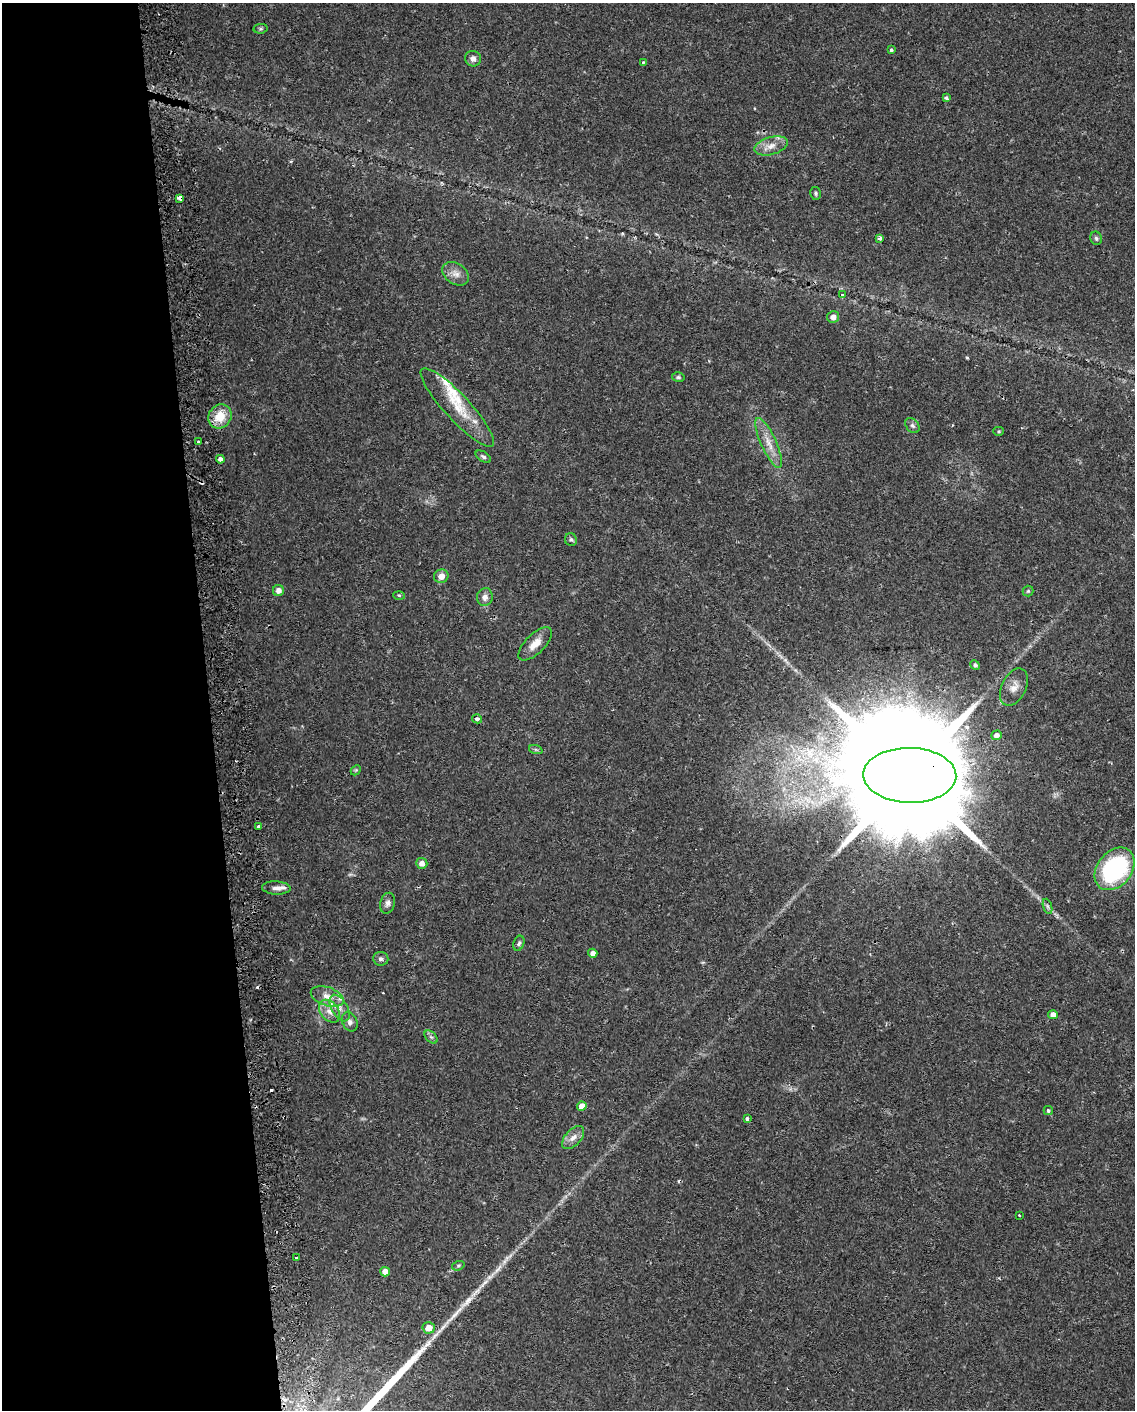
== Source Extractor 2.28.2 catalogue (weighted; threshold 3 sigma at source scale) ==
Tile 5 of 4 x 3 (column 1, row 2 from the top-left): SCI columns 43-1175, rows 1513-2920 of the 4619 x 4393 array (HDU 1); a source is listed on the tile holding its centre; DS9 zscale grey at full resolution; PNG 1137 x 1412 px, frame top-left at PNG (2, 3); each listed source drawn as its Kron ellipse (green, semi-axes under 4 px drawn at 4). Shown black and unused: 18% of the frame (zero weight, under 2 of 3 exposures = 5% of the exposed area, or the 3 px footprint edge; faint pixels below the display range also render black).
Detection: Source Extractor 2.28.2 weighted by HDU 2 'WHT'; one run over the whole footprint, this tile lists its part. Background 0.0303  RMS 0.0033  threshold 0.015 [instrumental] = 3 sigma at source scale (4.5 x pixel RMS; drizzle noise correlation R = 1.50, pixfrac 1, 0.0396/0.0396 arcsec/px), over >= 5 px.
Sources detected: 73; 1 too faint to see at this stretch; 1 inside a brighter object's white glare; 4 cosmic-ray / hot-pixel residue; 1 long thin detection or spike segment (spike, bleed or trail) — neither listed nor drawn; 6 inside a brighter listed object's ellipse — not listed separately; the other 60 listed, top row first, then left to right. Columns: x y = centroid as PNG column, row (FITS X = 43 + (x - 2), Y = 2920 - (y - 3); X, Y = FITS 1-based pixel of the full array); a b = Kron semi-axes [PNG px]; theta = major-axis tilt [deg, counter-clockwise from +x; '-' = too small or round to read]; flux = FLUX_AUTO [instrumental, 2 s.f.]
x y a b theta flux
260 29 7 4 6 0.49
891 50 4 4 - 0.5
473 59 8 7 - 1.5
643 62 4 3 - 0.37
946 98 3 3 - 0.72
771 146 17 8 16 3.2
816 193 6 5 - 0.59
180 198 4 4 - 2.8
880 238 4 3 - 2.3
1096 238 7 6 - 0.74
456 274 14 10 -33 2.6
842 295 3 3 - 0.74
833 317 6 6 - 2
678 377 6 5 - 0.57
457 407 52 13 -47 10
220 416 12 11 - 6.6
912 426 8 6 -50 0.86
999 431 5 4 - 0.41
198 442 3 3 - 1.9
769 443 27 7 -66 4.7
483 457 8 5 -32 0.72
220 459 4 4 - 1.6
571 540 6 6 - 0.69
441 576 7 7 - 2.6
278 590 5 5 - 1.8
1028 591 5 5 - 0.45
399 595 6 4 -3 0.37
485 597 9 8 - 1.8
535 644 21 9 45 3.9
975 665 5 4 - 0.78
1014 687 20 12 63 3.3
477 719 5 4 - 0.8
996 735 5 4 - 1.4
536 750 7 4 -19 0.59
356 770 6 4 45 0.41
910 775 47 27 -1 17000
259 827 3 3 - 0.69
422 863 5 5 - 1.8
1115 869 24 17 51 46
276 888 14 6 -3 1.6
388 903 10 7 74 1.4
1047 906 8 3 -71 0.59
519 943 8 5 68 0.66
593 953 4 4 - 1.8
381 959 8 6 -5 0.97
327 996 17 9 -19 3.5
340 1008 14 8 -60 2.5
329 1011 13 9 -51 2.8
1053 1015 5 4 - 2.7
350 1022 10 7 -64 1.2
431 1037 8 5 -44 0.79
582 1106 5 4 - 3.4
1048 1111 4 4 - 0.52
747 1119 3 3 - 0.92
573 1137 14 7 48 2.3
1019 1215 3 2 - 0.51
296 1257 3 2 - 0.54
458 1266 6 4 17 0.49
385 1272 5 4 - 3.1
429 1328 6 5 - 4.1
Overlapping masked pixels (flux is a lower limit): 2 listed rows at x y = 180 198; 910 775